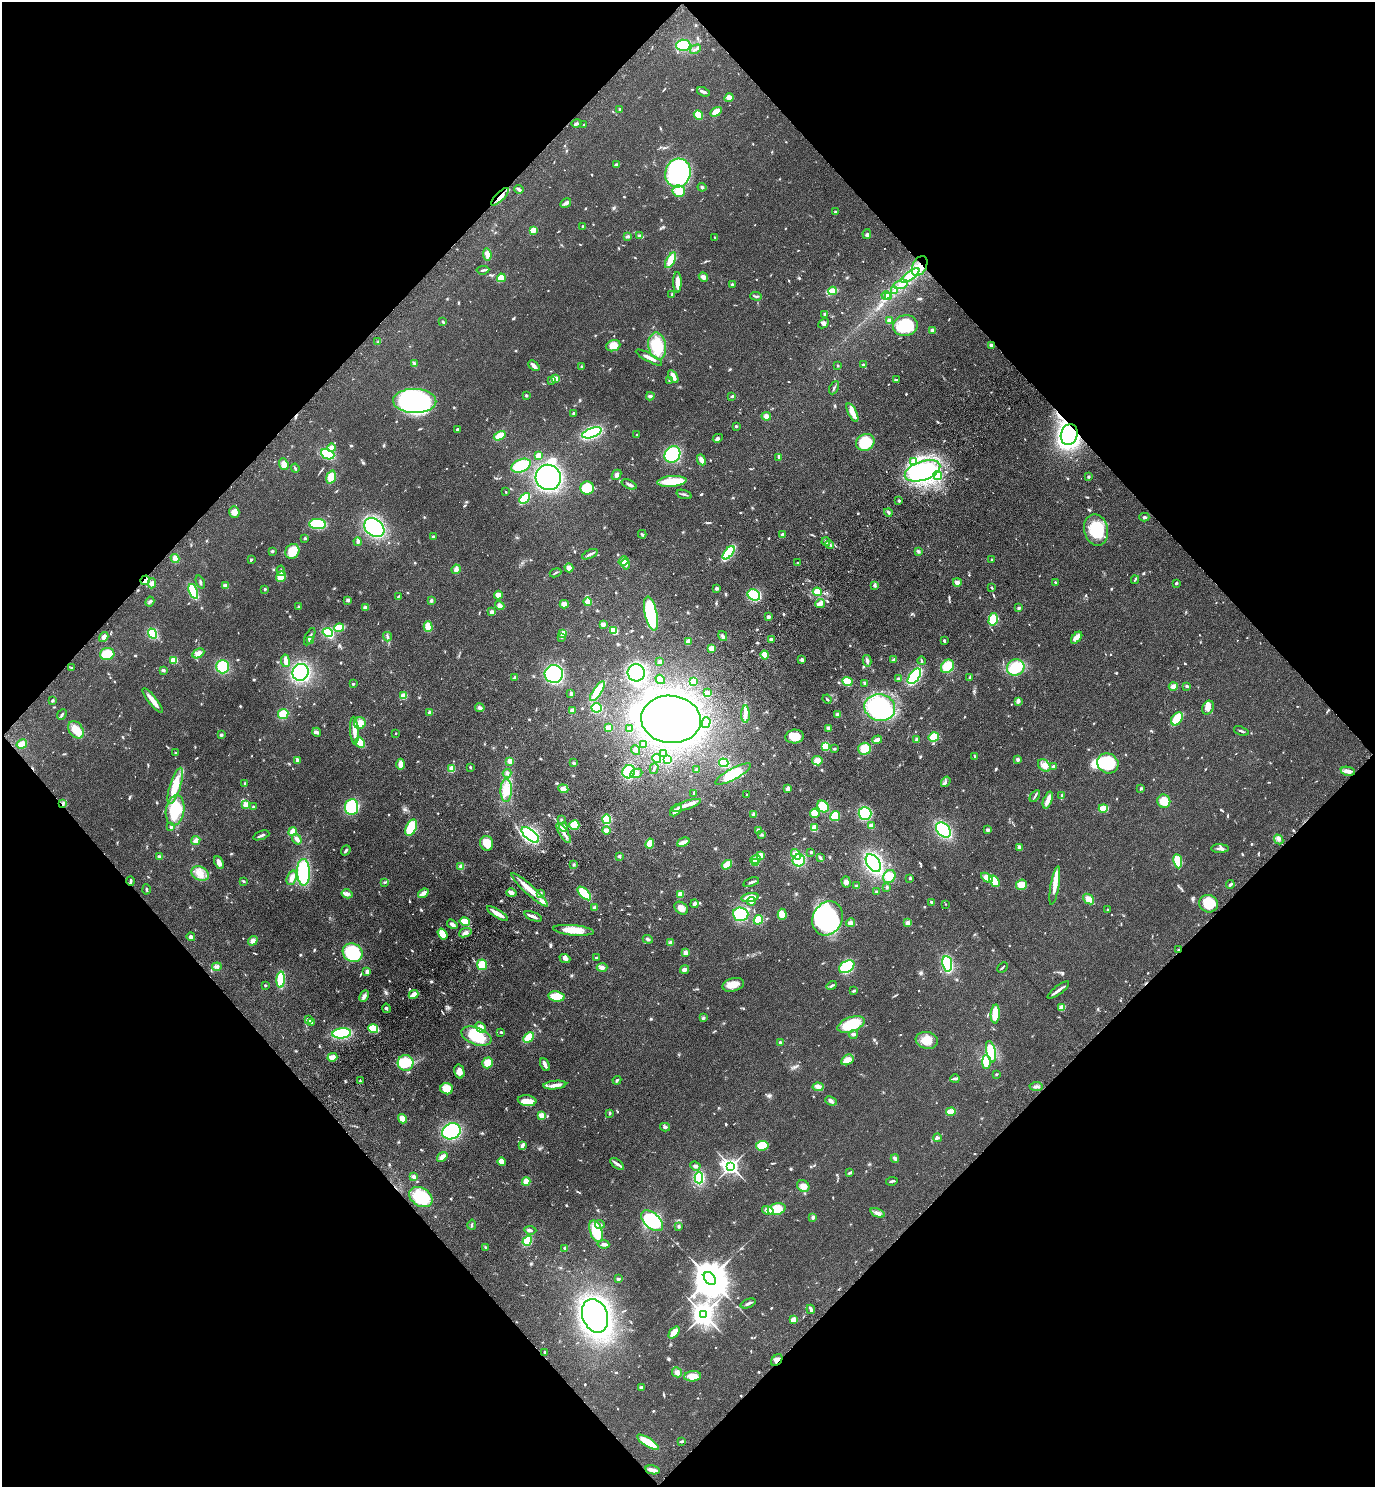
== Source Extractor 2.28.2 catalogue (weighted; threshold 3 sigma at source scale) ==
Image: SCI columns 382-5870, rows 88-6027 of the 6111 x 6115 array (HDU 1 of 3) = the unmasked area's bounding box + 8 px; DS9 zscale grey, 4 x 4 block average (1 PNG px = mean of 4 x 4 image px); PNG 1377 x 1489 px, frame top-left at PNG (2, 2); each listed source drawn as its Kron ellipse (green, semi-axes under 4 px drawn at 4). Shown black and unused: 50% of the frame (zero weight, under 3 of 4 exposures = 6% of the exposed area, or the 3 px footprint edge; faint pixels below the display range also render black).
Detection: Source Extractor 2.28.2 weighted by HDU 2 'WHT'. Background 0.0752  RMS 0.0062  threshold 0.0277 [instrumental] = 3 sigma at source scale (4.5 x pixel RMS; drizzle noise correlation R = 1.50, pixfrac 1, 0.05/0.05 arcsec/px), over >= 5 px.
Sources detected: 945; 2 too faint to see at this stretch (4 x 4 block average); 16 inside a brighter object's white glare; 3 cosmic-ray / hot-pixel residue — neither listed nor drawn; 11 coinciding with a brighter row at this scale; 36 inside a brighter listed object's ellipse — not listed separately; of the other 877, all 500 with FLUX_AUTO >= 3.72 (the completeness limit of this list) listed and drawn (377 fainter detections not listed), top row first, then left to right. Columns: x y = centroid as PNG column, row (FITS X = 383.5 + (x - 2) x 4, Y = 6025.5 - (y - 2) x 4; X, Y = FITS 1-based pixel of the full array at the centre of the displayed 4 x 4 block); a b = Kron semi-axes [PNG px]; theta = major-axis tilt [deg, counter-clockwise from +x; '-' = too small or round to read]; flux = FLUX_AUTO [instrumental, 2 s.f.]
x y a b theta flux
683 45 7 5 3 130
695 49 6 2 31 8.2
704 92 6 2 -22 12
729 98 5 4 - 11
620 109 2 2 - 15
716 112 6 3 32 31
698 115 5 4 - 45
576 123 5 2 - 9.5
584 125 2 2 - 7
617 165 4 3 - 13
678 173 14 12 74 470
702 187 4 3 - 5.2
519 189 5 2 - 10
679 191 6 6 - 54
500 197 12 3 45 24
566 203 6 3 32 12
835 212 3 2 - 4.5
583 226 3 2 - 3.9
533 230 4 2 - 53
867 234 5 3 - 7.6
627 236 4 3 - 5.9
639 236 3 3 - 8.5
715 237 3 2 - 4
487 254 6 4 -83 17
671 260 9 3 62 62
920 266 11 7 62 47
483 270 6 2 6 8.9
910 275 11 4 36 34
703 277 5 4 - 16
501 278 4 3 - 58
677 282 10 3 -90 27
901 284 7 3 17 17
732 285 2 2 - 10
895 290 3 2 - 4.4
833 291 4 3 - 54
672 294 3 2 - 3.8
886 295 4 2 - 6
756 296 6 2 -3 6.2
888 296 3 2 - 6.4
825 314 3 2 - 7.1
889 321 2 2 - 84
443 322 3 2 - 4.5
823 323 6 3 44 8.2
905 326 12 10 11 190
932 330 2 2 - 41
378 342 3 2 - 3.9
991 345 3 2 - 12
613 346 7 5 21 44
657 346 13 9 -79 130
649 357 15 2 -28 24
414 363 4 3 - 5.3
838 365 2 2 - 3.7
863 365 3 2 - 4.2
534 366 6 2 -43 20
581 367 3 2 - 4.2
673 376 7 3 -58 25
555 379 3 2 - 35
669 380 2 2 - 6.8
896 380 3 2 - 7.1
552 381 3 3 - 5.2
834 388 7 2 64 6.2
526 395 3 3 - 4.1
650 396 4 3 - 9
732 396 3 2 - 8.7
415 401 21 12 -1 390
852 412 10 3 -63 57
573 413 3 2 - 3.9
766 416 5 4 - 12
736 426 3 2 - 4
457 429 2 2 - 5.4
592 433 10 4 20 280
1069 434 10 8 72 680
637 435 2 2 - 8.1
500 436 6 4 31 51
718 438 5 4 - 8.5
865 442 9 8 - 130
331 448 4 3 - 32
328 454 7 5 -24 120
672 454 9 7 46 250
538 455 4 3 - 20
779 457 3 2 - 12
701 460 5 3 - 23
914 461 4 3 - 8.9
284 464 6 4 -68 20
521 466 10 6 23 140
295 468 5 2 - 4.5
923 471 18 9 19 490
617 475 5 3 - 12
938 475 4 2 - 7
331 477 7 4 71 62
548 477 13 12 - 620
1088 477 3 2 - 4.5
672 481 14 5 4 85
629 484 8 3 -23 10
587 488 7 6 - 91
506 492 2 2 - 5.4
684 494 8 2 -18 9.1
524 498 6 4 46 140
899 501 3 2 - 5.4
234 512 6 5 - 27
888 512 4 3 - 7
1144 517 5 2 - 7
318 524 8 5 -3 160
374 528 11 8 -39 320
1096 530 16 12 -77 140
642 534 4 2 - 5
783 535 2 2 - 74
433 537 2 2 - 21
305 538 3 2 - 5.1
358 542 4 3 - 10
826 542 4 2 - 4.7
829 545 4 2 - 8.5
272 551 3 3 - 4.5
292 551 8 6 58 71
918 551 4 3 - 6.7
728 553 8 3 51 250
590 554 8 2 25 15
175 558 4 3 - 21
251 559 3 2 - 3.9
992 559 3 3 - 3.7
623 561 5 3 - 36
798 563 2 2 - 5.2
626 564 5 3 - 8.8
569 568 4 3 - 20
456 569 5 4 - 14
281 571 5 2 - 6
555 573 6 2 23 5.1
281 577 5 5 - 47
145 580 5 3 - 20
1135 580 4 2 - 3.8
200 582 7 2 -67 5.7
957 582 4 3 - 12
152 583 5 4 - 14
1056 583 3 2 - 4.4
1176 583 2 2 - 8.8
874 585 3 3 - 7.8
225 586 4 3 - 14
716 588 3 3 - 7.7
992 588 3 2 - 3.7
265 589 2 2 - 7.4
193 591 8 3 -69 150
817 592 4 4 - 35
498 595 4 3 - 32
754 595 6 5 - 200
398 597 4 2 - 4
348 600 4 3 - 6.9
431 600 4 3 - 6.8
150 602 5 2 - 6.2
587 602 4 4 - 21
820 603 5 3 - 37
564 604 4 3 - 21
500 606 5 4 - 17
298 607 3 2 - 4
365 607 4 3 - 11
1019 608 2 2 - 8.9
492 612 3 3 - 12
651 613 17 6 -77 310
768 617 2 2 - 15
993 619 6 4 76 89
603 624 3 2 - 19
428 627 5 3 - 56
339 628 5 3 - 75
614 631 4 3 - 64
328 632 5 3 - 140
153 634 5 4 - 98
563 634 3 3 - 36
723 636 5 3 - 9.8
104 637 5 3 - 16
310 637 9 2 63 11
387 637 5 2 - 6
561 637 4 3 - 5.5
1077 638 7 4 48 22
771 639 3 3 - 8.4
310 640 3 3 - 8.3
944 641 2 2 - 7.7
688 642 3 3 - 29
711 648 3 2 - 40
198 653 6 4 28 20
107 654 7 6 - 70
765 655 4 3 - 39
894 659 4 3 - 5.7
174 660 4 3 - 54
802 660 3 3 - 8.9
285 661 6 3 -81 23
867 661 6 3 -78 10
922 661 4 2 - 4.3
660 662 3 3 - 12
947 666 7 6 - 79
223 667 7 6 - 120
1016 667 9 8 - 110
72 668 3 2 - 3.8
163 670 4 3 - 6.5
301 672 8 8 - 310
636 673 8 8 - 350
554 674 9 9 - 380
914 676 9 5 54 320
515 677 4 3 - 4.9
970 677 3 3 - 5.6
660 679 5 4 - 29
898 679 3 3 - 6.6
693 681 3 3 - 48
847 682 5 4 - 59
865 683 3 3 - 4.5
353 684 3 2 - 4.8
1173 686 4 4 - 13
1187 686 3 2 - 4.6
597 691 11 3 55 130
707 693 3 2 - 19
571 694 3 3 - 6
403 696 3 3 - 38
827 699 5 2 - 4
52 700 3 2 - 5.9
153 701 15 3 -52 44
1018 701 4 3 - 12
880 707 15 13 -13 470
480 708 5 3 - 12
596 708 5 4 - 130
1208 708 7 5 61 22
572 710 3 3 - 12
430 713 4 3 - 12
283 714 5 5 - 62
745 714 9 3 -90 24
62 715 5 2 - 5.7
838 715 3 3 - 14
671 719 30 23 -6 1700
1177 719 7 5 53 87
360 723 6 6 - 33
706 723 5 3 - 8.9
608 728 3 2 - 53
828 728 4 3 - 12
629 729 3 3 - 6
76 730 9 6 -55 54
354 731 14 4 -86 35
1241 731 8 2 -20 6.8
317 732 4 3 - 7.9
396 733 2 2 - 5.8
221 735 3 3 - 6.2
795 736 9 7 6 53
934 737 5 4 - 50
916 739 3 2 - 7.4
877 740 5 3 - 18
360 743 6 3 -51 94
22 744 5 4 - 30
643 744 3 3 - 5.5
825 746 3 3 - 64
834 749 2 2 - 5.1
864 749 6 6 - 65
636 750 5 3 - 10
176 753 3 3 - 4.6
664 753 2 2 - 31
975 756 3 2 - 5.9
657 758 4 3 - 60
1018 759 3 3 - 7.6
297 760 4 2 - 12
667 760 3 3 - 40
510 761 3 3 - 29
817 761 5 4 - 26
574 763 3 3 - 5.5
724 763 5 3 - 160
1108 763 11 9 -37 160
401 764 6 3 90 40
1044 766 7 5 -48 24
1054 766 3 2 - 5.7
470 767 3 2 - 4.3
451 769 3 3 - 38
654 769 5 2 - 6
697 770 2 2 - 25
1348 771 7 4 -11 19
629 772 6 6 - 160
507 773 4 4 - 9.7
636 773 6 4 23 18
733 774 20 5 28 92
946 782 5 2 - 5.2
245 784 3 3 - 4.7
175 786 19 5 72 99
1141 788 3 2 - 4.3
563 789 5 3 - 27
788 789 3 3 - 19
506 790 11 5 89 57
694 793 4 2 - 4.3
747 795 2 2 - 4
1062 795 2 2 - 5.9
1035 796 7 2 56 5.2
1048 800 9 3 70 33
1164 801 7 6 - 47
63 804 3 3 - 5.2
246 805 2 2 - 160
686 805 16 3 18 27
823 806 6 5 - 91
253 807 2 2 - 15
351 807 8 6 83 180
1103 808 4 2 - 75
175 810 15 9 81 150
676 811 7 3 41 33
815 813 5 4 - 45
865 813 6 6 - 150
754 814 4 3 - 13
835 816 5 5 - 78
607 819 5 4 - 120
561 820 3 2 - 4.2
574 825 5 5 - 83
871 826 4 3 - 15
171 827 3 3 - 5.2
563 827 5 3 - 19
411 828 9 5 65 140
814 828 4 2 - 53
606 830 4 3 - 23
758 830 3 3 - 8.8
943 830 8 6 -47 280
988 830 3 3 - 8.7
293 832 4 3 - 47
564 833 12 3 -56 26
261 835 8 2 20 8.9
530 835 10 5 -39 260
762 835 3 3 - 5.3
297 839 5 3 - 18
1279 839 5 3 - 8.2
196 841 5 3 - 20
683 842 6 2 24 28
487 843 7 6 - 58
650 844 5 4 - 42
1020 847 3 3 - 13
1220 849 9 2 -1 11
346 850 5 2 - 6.2
811 852 3 3 - 4.3
796 854 6 4 -54 32
760 855 3 3 - 32
159 856 3 3 - 5.5
619 856 3 3 - 4.5
820 858 4 3 - 6.4
756 859 5 4 - 20
799 860 6 6 - 130
1178 861 7 4 -81 67
219 862 7 3 -66 21
755 862 3 3 - 38
873 863 10 6 -57 520
573 865 3 3 - 5.1
727 865 5 3 - 49
461 866 4 3 - 13
304 872 13 6 -89 280
200 873 9 6 -27 40
889 877 7 6 - 49
292 878 7 4 70 22
910 878 2 2 - 6.7
987 878 6 4 -30 34
131 881 5 3 - 4.9
243 881 3 2 - 3.9
995 881 6 3 -55 56
385 882 3 2 - 4.1
751 882 8 2 18 9.4
846 882 6 3 -74 12
1021 885 5 5 - 37
1055 885 19 4 80 34
1230 885 4 2 - 9
857 886 4 2 - 4.8
887 887 3 3 - 5
146 889 5 2 - 4.1
529 890 24 5 -43 63
877 892 3 3 - 4.8
423 893 6 3 36 21
511 893 5 3 - 17
541 893 3 2 - 5.2
584 893 8 4 -45 100
347 894 5 4 - 14
680 894 4 4 - 19
750 897 8 3 10 66
1088 899 6 4 -40 23
751 901 4 4 - 11
932 902 3 2 - 4.8
694 904 4 3 - 13
946 904 2 2 - 4.4
1209 904 9 8 - 90
595 908 4 3 - 12
681 908 7 5 -41 27
1107 910 3 2 - 4.3
497 914 12 3 -31 35
741 914 7 7 - 180
782 914 5 4 - 36
533 916 9 2 -23 15
828 918 18 14 64 450
758 920 5 3 - 110
465 922 5 4 - 84
850 923 4 4 - 13
908 923 4 3 - 11
452 924 6 2 -35 17
573 930 20 5 -5 58
465 933 6 3 21 15
443 934 6 4 -55 73
191 937 4 3 - 10
648 939 5 2 - 6.6
253 941 5 4 - 16
671 943 3 3 - 18
1178 950 4 2 - 6.3
353 953 10 9 - 210
686 953 4 3 - 15
596 958 2 2 - 11
565 959 5 3 - 20
947 964 8 5 -83 200
482 965 5 5 - 54
217 967 5 3 - 10
602 967 5 3 - 15
847 967 8 5 32 140
1003 967 6 2 44 5.1
685 969 4 3 - 17
367 972 4 3 - 15
281 980 8 4 85 130
265 985 3 2 - 3.8
733 985 11 6 15 48
832 986 5 2 - 7.4
1058 990 13 2 37 19
854 991 4 2 - 4.7
413 994 5 3 - 33
364 996 6 4 63 14
556 996 8 5 -8 69
387 1008 5 2 - 5.3
1062 1008 3 3 - 39
995 1014 9 4 87 67
703 1018 4 3 - 5.5
309 1020 3 3 - 17
311 1022 4 3 - 14
851 1024 14 7 20 130
481 1027 6 4 -44 27
373 1029 5 3 - 130
501 1032 2 2 - 5.6
342 1033 9 5 6 210
853 1034 4 3 - 9.6
476 1036 16 8 -20 160
529 1037 6 3 45 86
927 1040 11 8 -11 51
780 1042 3 3 - 5.7
991 1052 11 4 -77 140
332 1057 5 4 - 26
847 1060 6 5 - 20
986 1062 7 3 -90 87
406 1063 8 8 - 120
487 1063 5 5 - 47
545 1065 7 3 -65 16
459 1071 7 5 -76 24
996 1074 2 2 - 5
955 1079 4 3 - 8.6
617 1080 4 2 - 5.7
360 1081 3 3 - 4.9
555 1085 11 4 6 26
1036 1086 6 2 5 8.8
818 1087 5 4 - 12
447 1089 6 5 - 48
527 1101 9 5 -7 43
831 1101 6 3 -23 8.2
951 1112 4 3 - 38
610 1113 3 2 - 5.6
542 1115 3 2 - 42
402 1119 5 4 - 28
665 1127 5 3 - 7.8
451 1131 9 8 - 290
938 1138 4 2 - 7.4
522 1146 4 3 - 14
762 1146 6 5 - 83
442 1157 5 3 - 20
895 1158 4 3 - 8
501 1162 4 3 - 34
617 1164 8 3 -38 12
695 1166 5 3 - 9.8
731 1166 3 2 - 1800
850 1173 4 2 - 7.9
414 1177 4 3 - 10
699 1178 5 4 - 200
526 1181 4 3 - 33
892 1181 6 2 8 11
803 1186 6 5 - 33
421 1197 12 9 -32 140
777 1209 9 6 16 84
768 1210 6 4 -15 25
878 1213 7 4 -23 15
813 1217 4 3 - 7.7
652 1221 13 7 -41 270
600 1224 5 2 - 5.7
472 1225 5 2 - 5.9
679 1226 3 3 - 6.2
530 1230 6 3 -6 8.4
596 1231 11 6 -71 150
527 1241 5 4 - 65
603 1244 6 4 -8 11
486 1247 4 2 - 4.7
565 1248 3 2 - 8.2
618 1279 3 2 - 7.3
710 1279 7 5 -50 15000
748 1303 8 2 21 11
811 1309 5 2 - 16
703 1314 4 3 - 4000
595 1316 17 12 -70 1700
794 1320 4 3 - 29
674 1333 7 4 50 46
545 1353 3 2 - 5.8
777 1360 7 4 47 16
677 1372 5 5 - 16
693 1376 8 5 5 43
641 1387 3 2 - 9.8
682 1441 3 2 - 10
648 1442 13 3 -32 82
652 1470 7 2 -12 27
Overlapping masked pixels (flux is a lower limit): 7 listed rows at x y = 500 197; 920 266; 1069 434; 145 580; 63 804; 1178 950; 777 1360
Diffuse or blended objects may show on this block-average render without a row.